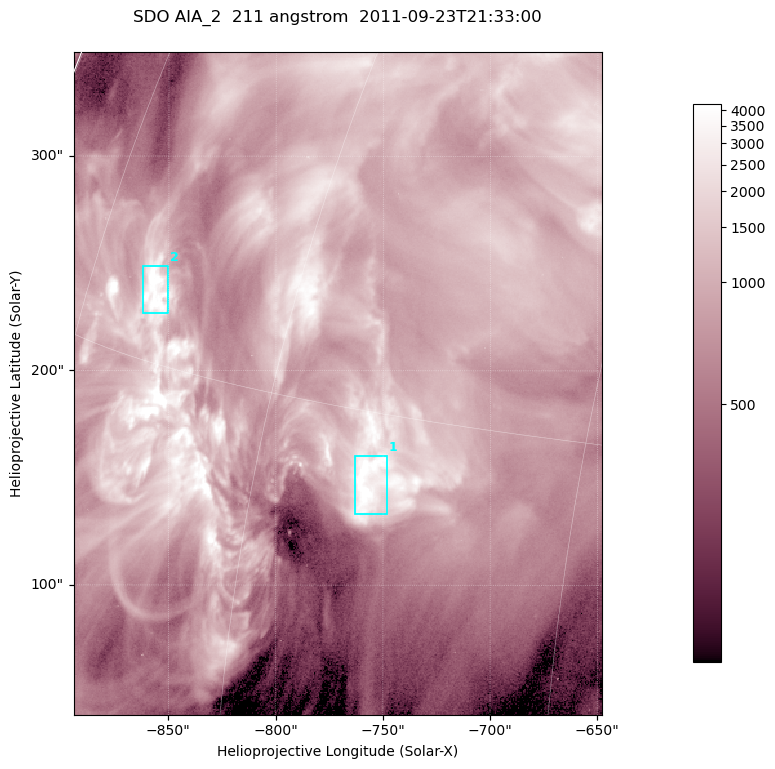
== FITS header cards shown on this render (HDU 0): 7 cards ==
TELESCOP= 'SDO     '           /
INSTRUME= 'AIA_2   '           /
WAVELNTH=                  211 /
WAVEUNIT= 'angstrom'           /
DATE-OBS= '2011-09-23T21:33:00.62' /
CTYPE1  = 'HPLN-TAN'           /
CTYPE2  = 'HPLT-TAN'           /

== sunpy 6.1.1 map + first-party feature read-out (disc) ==
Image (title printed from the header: SDO AIA_2  211 angstrom  2011-09-23T21:33:00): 410 x 514 px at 0.601 arcsec/px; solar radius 957 arcsec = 1592 px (partial field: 2.6% of the solar disc is inside the frame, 100% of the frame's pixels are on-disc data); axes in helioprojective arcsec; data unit not stated in the header (colour bar unlabelled)
Pointing: header CRPIX1/2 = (2038.91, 2046.17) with CRVAL1/2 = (0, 0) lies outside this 410 x 514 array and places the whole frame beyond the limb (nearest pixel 1.4 R_sun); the SolarSoft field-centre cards XCEN/YCEN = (-771.1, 194.1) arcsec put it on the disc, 1312 arcsec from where CRPIX/CRVAL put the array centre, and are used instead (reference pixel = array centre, CRVAL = XCEN/YCEN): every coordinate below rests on XCEN/YCEN
Orientation: roll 0.0565 deg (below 1 deg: not rotated)
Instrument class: DISC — disc imager (sunpy class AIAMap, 211 A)
Bright regions (active regions / flare kernels): reference = the on-disc median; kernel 3 px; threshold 5 sigma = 2552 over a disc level ~858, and >= 1.15x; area >= 210 px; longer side >= 5 px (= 3 arcsec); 2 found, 2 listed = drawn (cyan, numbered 1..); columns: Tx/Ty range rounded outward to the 2 arcsec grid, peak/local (2 s.f.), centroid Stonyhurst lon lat
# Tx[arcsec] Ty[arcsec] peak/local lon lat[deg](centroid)
1 -764..-748 132..162 6.6 -54 +13
2 -862..-850 226..250 6 -69 +17